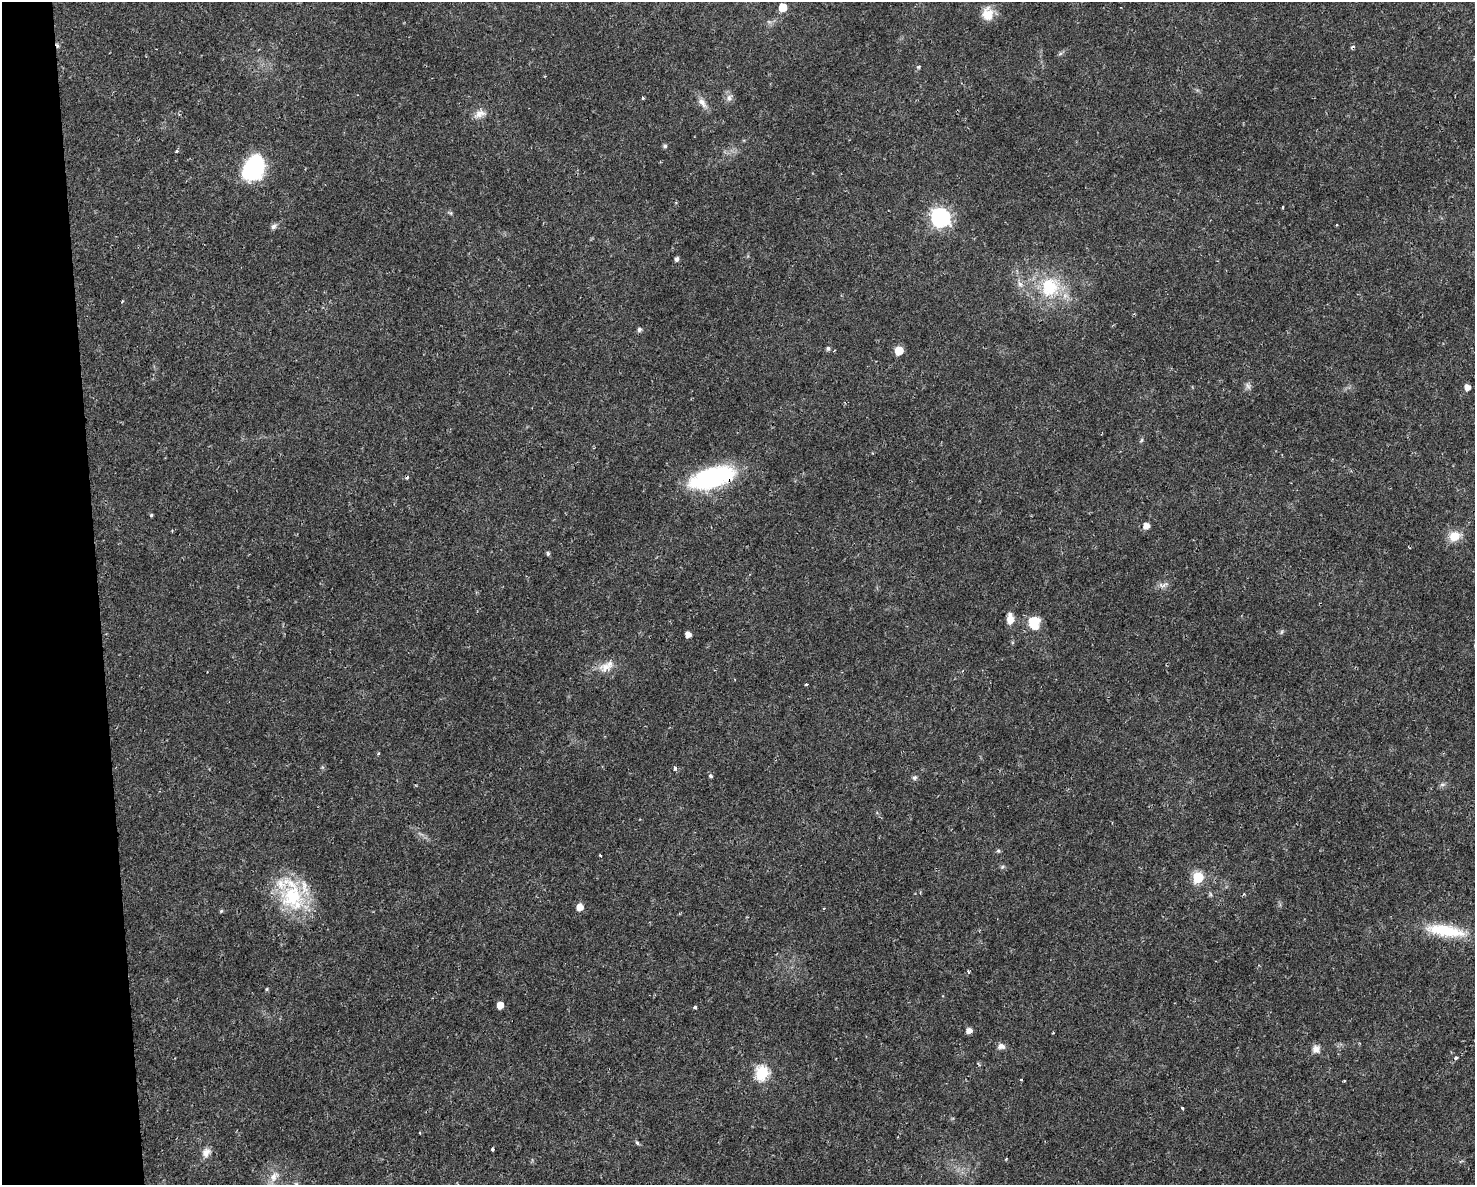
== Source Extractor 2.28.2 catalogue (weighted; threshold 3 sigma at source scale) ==
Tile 4 of 3 x 4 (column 1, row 2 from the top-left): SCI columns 62-1534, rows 2368-3550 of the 4496 x 4734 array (HDU 1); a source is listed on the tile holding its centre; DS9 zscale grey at full resolution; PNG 1477 x 1187 px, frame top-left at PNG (2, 2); no overlay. Shown black and unused: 7% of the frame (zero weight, under 2 of 3 exposures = <1% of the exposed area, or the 3 px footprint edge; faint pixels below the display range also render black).
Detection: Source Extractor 2.28.2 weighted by HDU 2 'WHT'; one run over the whole footprint, this tile lists its part. Background 0.0169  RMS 0.0028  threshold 0.0124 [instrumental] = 3 sigma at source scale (4.5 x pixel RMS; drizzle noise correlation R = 1.50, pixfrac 1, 0.0396/0.0396 arcsec/px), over >= 5 px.
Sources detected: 72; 1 too faint to see at this stretch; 4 cosmic-ray / hot-pixel residue — not listed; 1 inside a brighter listed object's ellipse — not listed separately; the other 66 listed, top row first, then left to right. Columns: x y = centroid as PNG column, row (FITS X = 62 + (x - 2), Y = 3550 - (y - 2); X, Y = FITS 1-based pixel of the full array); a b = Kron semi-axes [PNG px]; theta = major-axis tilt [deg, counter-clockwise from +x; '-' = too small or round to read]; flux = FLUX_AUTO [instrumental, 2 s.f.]
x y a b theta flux
783 7 6 5 - 6.5
987 14 17 14 -87 4.4
918 67 5 4 - 0.51
643 98 4 3 - 0.33
729 98 10 6 -89 1.2
702 103 16 7 -57 1.9
480 114 18 10 23 2.3
665 146 5 4 - 0.64
177 151 4 3 - 0.4
252 168 22 15 63 36
1283 207 3 2 - 0.36
450 213 6 5 - 0.43
941 217 8 7 - 110
273 226 8 6 49 0.95
677 259 5 4 - 0.95
1020 284 8 6 -72 1.1
1050 287 31 28 57 16
122 301 4 3 - 0.23
639 329 5 5 - 0.76
828 348 5 5 - 0.66
899 351 6 5 - 9.2
1467 387 5 5 - 2.1
1141 440 6 4 60 0.42
712 478 47 20 16 36
151 515 4 4 - 0.39
1146 526 6 5 - 2.4
1454 536 12 10 29 4.7
548 553 6 4 -87 0.45
1163 585 17 6 9 1.3
1010 619 11 7 87 2.9
1034 623 14 11 -90 6.6
1281 632 7 4 88 0.43
688 634 5 5 - 2
605 667 19 14 3 3.7
806 684 3 2 - 0.4
378 754 4 4 - 0.35
675 768 3 3 - 1.3
711 776 4 4 - 0.65
914 778 6 6 - 0.64
1442 784 8 4 8 0.6
998 851 5 5 - 0.49
1002 867 6 4 45 0.42
1198 877 6 6 - 21
292 896 53 30 -60 22
580 907 6 5 - 3.2
824 908 4 3 - 0.25
221 911 5 4 - 0.33
1446 931 52 14 -9 13
968 971 4 3 - 0.41
267 989 4 4 - 0.34
500 1005 5 5 - 3
695 1007 3 3 - 0.53
969 1030 5 5 - 1.8
1053 1033 4 2 - 0.2
1001 1046 10 7 -13 1.2
1316 1049 10 8 88 1.8
1456 1058 4 3 - 1.1
762 1073 7 6 - 39
1021 1080 3 3 - 0.53
1182 1108 3 3 - 0.34
637 1143 7 4 -52 0.51
492 1149 3 3 - 0.58
206 1153 11 9 59 2.3
1006 1159 4 3 - 0.26
274 1176 18 10 50 3.1
296 1184 6 4 -19 0.4
Overlapping masked pixels (flux is a lower limit): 1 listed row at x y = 712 478